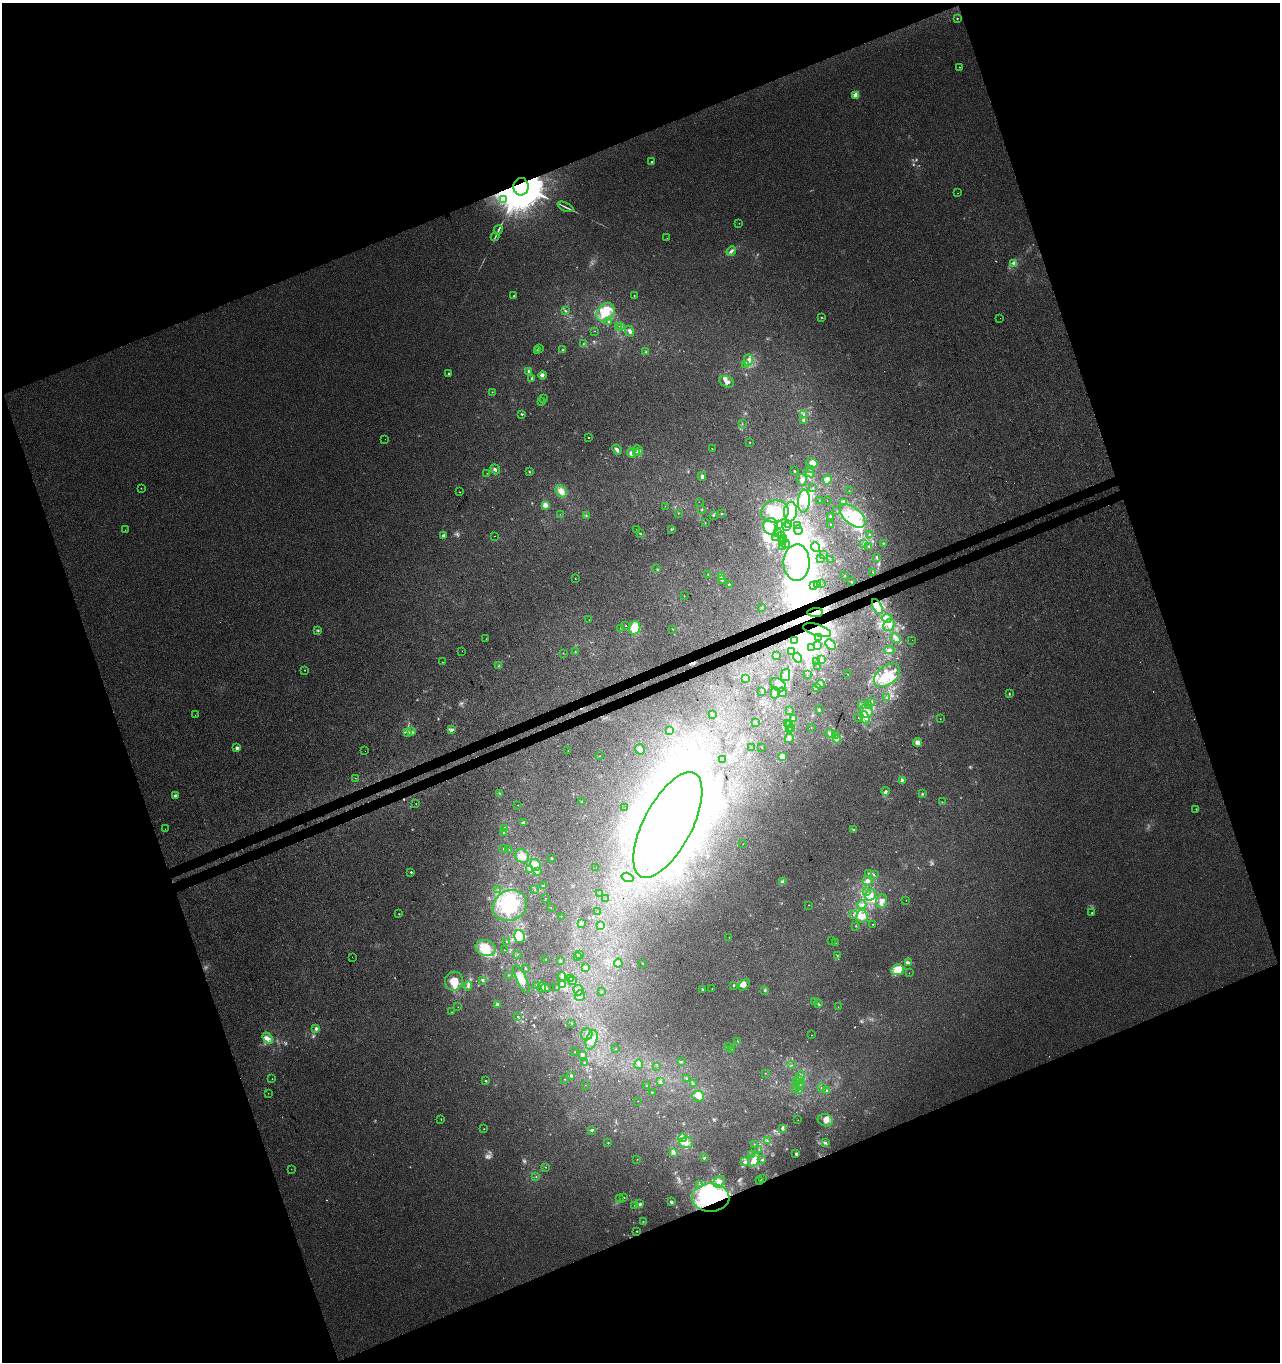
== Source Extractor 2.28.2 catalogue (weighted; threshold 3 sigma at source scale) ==
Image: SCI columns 94-5203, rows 57-5493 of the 5351 x 5547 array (HDU 1 of 3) = the unmasked area's bounding box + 8 px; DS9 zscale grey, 4 x 4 block average (1 PNG px = mean of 4 x 4 image px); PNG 1282 x 1364 px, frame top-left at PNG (2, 3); each listed source drawn as its Kron ellipse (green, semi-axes under 4 px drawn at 4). Shown black and unused: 41% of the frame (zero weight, under 3 of 4 exposures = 5% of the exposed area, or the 3 px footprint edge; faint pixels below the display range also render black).
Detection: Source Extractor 2.28.2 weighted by HDU 2 'WHT'. Background 0.0032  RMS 0.0034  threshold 0.0155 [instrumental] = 3 sigma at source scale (4.5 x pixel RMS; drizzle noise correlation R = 1.50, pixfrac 1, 0.0396/0.0396 arcsec/px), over >= 5 px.
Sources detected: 587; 17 too faint to see at this stretch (4 x 4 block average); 83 inside a brighter object's white glare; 12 cosmic-ray / hot-pixel residue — neither listed nor drawn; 23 coinciding with a brighter row at this scale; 60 inside a brighter listed object's ellipse — not listed separately; the other 392 listed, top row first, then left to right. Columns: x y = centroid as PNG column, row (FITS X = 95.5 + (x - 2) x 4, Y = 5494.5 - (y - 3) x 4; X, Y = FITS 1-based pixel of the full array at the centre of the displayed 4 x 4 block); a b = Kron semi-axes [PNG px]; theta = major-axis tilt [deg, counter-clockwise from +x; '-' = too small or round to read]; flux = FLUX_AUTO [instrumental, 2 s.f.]
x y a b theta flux
957 18 2 2 - 3.5
959 67 2 2 - 1.7
856 95 2 2 - 54
651 162 2 2 - 1.5
521 187 8 7 - 20000
957 193 2 2 - 0.45
504 199 3 2 - 3.2
565 207 8 2 -26 4.1
739 223 2 2 - 0.59
498 230 5 2 - 3.6
495 237 4 2 - 2.1
667 238 2 2 - 0.38
731 251 5 3 - 4.9
1013 263 4 3 - 3.9
634 295 2 2 - 0.89
514 296 2 2 - 1.1
565 311 3 2 - 2
606 312 10 8 45 47
821 317 2 2 - 1
1000 318 2 2 - 0.79
609 322 3 3 - 2.5
619 326 2 2 - 0.44
621 326 2 2 - 1.2
595 331 2 2 - 0.42
629 331 5 3 - 5.4
583 344 2 2 - 1
539 348 3 2 - 1.7
563 350 3 2 - 2
537 351 2 2 - 1.1
646 352 2 2 - 1.1
748 360 6 4 88 12
746 365 2 2 - 5.3
529 371 3 3 - 3
449 373 2 2 - 5.2
542 375 4 3 - 4.3
532 379 3 3 - 3.6
727 382 7 5 -26 8.4
492 392 2 2 - 0.95
543 398 2 2 - 0.77
542 402 3 2 - 1.3
522 414 3 2 - 2
804 415 4 2 - 2.2
803 420 3 2 - 2.8
742 424 2 2 - 0.68
588 437 2 2 - 1.4
385 439 2 2 - 0.33
750 442 2 2 - 0.93
712 449 2 2 - 0.84
617 450 5 4 - 5.4
638 450 5 2 - 4.5
636 452 2 2 - 1.2
631 453 5 3 - 6.7
812 463 6 3 -34 20
495 469 5 3 - 4.3
811 469 2 2 - 1
529 471 2 2 - 1.1
794 471 3 2 - 1.4
809 472 5 3 - 4.5
487 473 2 2 - 0.47
702 476 4 3 - 3.9
802 480 6 5 - 9
827 480 5 3 - 12
141 488 2 2 - 0.8
813 488 2 2 - 0.67
561 491 7 5 -55 15
849 491 2 2 - 0.34
459 492 2 2 - 0.68
819 500 2 2 - 0.41
804 501 11 5 85 33
827 501 2 2 - 0.4
699 502 2 2 - 0.71
844 503 2 2 - 1.2
545 505 3 3 - 10
665 506 2 2 - 0.4
702 510 2 2 - 1.2
775 511 14 11 8 56
837 511 2 2 - 0.48
790 512 10 6 84 33
678 513 2 2 - 0.76
560 514 2 2 - 0.43
721 514 2 2 - 0.81
713 515 2 2 - 1.7
586 516 3 2 - 1.2
852 516 15 8 -40 71
830 517 2 2 - 1.5
705 523 2 2 - 0.86
779 524 3 3 - 3.1
789 524 2 2 - 0.39
830 524 2 2 - 0.49
797 525 3 2 - 1.2
771 526 8 7 - 90
787 526 2 2 - 0.82
637 529 2 2 - 0.59
125 530 2 2 - 0.35
671 530 3 2 - 1.4
798 530 5 4 - 7.2
778 533 2 2 - 1.1
641 534 2 2 - 0.73
869 534 2 2 - 1.7
443 536 4 2 - 6.9
494 536 2 2 - 0.62
781 536 3 2 - 1.9
776 537 2 2 - 0.71
784 539 2 2 - 0.64
782 541 4 2 - 2.5
785 543 4 2 - 3.4
883 543 2 2 - 1.2
864 544 2 2 - 1.8
783 546 3 2 - 3.9
815 547 5 4 - 5
869 547 2 2 - 0.71
823 554 2 2 - 0.38
877 557 3 2 - 2.6
820 558 2 2 - 0.43
830 560 2 2 - 0.41
797 562 18 13 88 89
657 569 2 2 - 0.74
873 572 2 2 - 0.51
708 574 2 2 - 1.3
722 576 4 3 - 11
845 576 2 2 - 0.79
575 578 2 2 - 0.8
722 580 3 3 - 2.5
852 582 2 2 - 0.96
821 583 2 2 - 0.24
729 584 3 2 - 1.7
817 585 2 2 - 1.2
813 586 2 2 - 1.1
684 596 2 2 - 0.86
877 606 8 4 -61 16
761 608 2 2 - 0.77
815 613 8 4 4 62
887 618 5 4 - 6.9
589 620 2 2 - 0.38
889 625 6 5 - 12
626 626 2 2 - 0.73
621 628 2 2 - 0.7
634 628 7 5 73 35
673 629 2 2 - 0.7
817 630 14 5 -17 28
318 631 3 2 - 2.2
818 637 2 2 - 1.5
896 638 5 3 - 6.6
486 639 2 2 - 1.1
912 640 2 2 - 0.51
795 641 3 2 - 2
831 644 6 4 -47 14
817 646 2 2 - 0.33
811 648 3 3 - 4.6
889 650 5 3 - 5
462 651 2 2 - 0.47
575 652 2 2 - 1.1
792 652 3 2 - 2.8
563 653 2 2 - 0.64
776 655 2 2 - 1.8
798 658 5 4 - 7.6
821 659 3 2 - 1.8
443 662 2 2 - 0.53
816 662 2 2 - 1.9
499 666 2 2 - 0.88
818 666 2 2 - 0.36
305 670 2 2 - 0.72
807 674 2 2 - 0.49
847 674 2 2 - 0.81
785 675 6 4 77 15
887 675 15 9 38 40
745 679 2 2 - 0.74
820 684 5 4 - 8
778 685 8 6 -31 14
816 688 3 2 - 2
762 692 3 2 - 1.9
782 692 5 4 - 9
775 693 5 4 - 7.5
1009 694 3 2 - 1.8
886 697 2 2 - 1
871 701 2 2 - 1.5
862 704 2 2 - 0.75
869 705 2 2 - 0.96
819 709 2 2 - 1.3
790 710 2 2 - 1.1
866 711 7 6 - 14
195 715 2 2 - 0.5
712 715 2 2 - 1.9
794 718 2 2 - 1.9
858 718 2 2 - 0.71
865 718 7 4 -65 8.6
940 719 2 2 - 0.61
755 723 3 2 - 1.2
787 724 2 2 - 1.2
790 725 2 2 - 0.93
791 728 2 2 - 1.1
811 728 2 2 - 0.48
451 729 2 2 - 1.1
789 730 3 2 - 2.7
670 731 2 2 - 4.8
407 732 3 2 - 2.7
412 732 2 2 - 2.1
830 733 5 3 - 4
835 735 3 2 - 1.7
789 738 5 3 - 4.8
837 739 4 4 - 5.2
917 742 4 4 - 11
751 747 2 2 - 0.85
762 747 2 2 - 0.59
237 748 2 2 - 19
640 749 5 5 - 9.3
568 750 2 2 - 0.61
365 751 2 2 - 0.33
599 756 2 2 - 0.34
783 756 4 3 - 7.2
722 760 2 2 - 0.99
355 778 2 2 - 0.46
902 780 2 2 - 2.4
886 791 4 3 - 3.9
500 793 2 2 - 0.91
922 794 3 2 - 1.8
175 796 2 2 - 20
582 801 3 2 - 1.6
942 802 2 2 - 0.67
416 804 2 2 - 0.62
518 805 2 2 - 0.53
625 807 2 2 - 0.3
1196 809 2 2 - 1.5
523 823 3 3 - 4
668 825 58 24 62 2300
505 828 3 2 - 1.7
165 829 2 2 - 1.8
854 830 2 2 - 1.6
504 832 2 2 - 1.2
743 844 2 2 - 0.32
503 848 2 2 - 0.53
509 850 2 2 - 0.39
522 856 8 6 -39 21
551 858 2 2 - 1.6
535 865 6 5 - 37
596 867 2 2 - 0.39
530 869 3 3 - 4.6
538 871 4 3 - 4.3
411 872 2 2 - 4.8
869 874 3 2 - 2.1
874 875 2 2 - 1.2
628 877 6 4 -17 14
867 881 5 4 - 7.3
782 882 4 3 - 5.1
544 886 3 3 - 3.1
498 889 2 2 - 0.68
534 890 2 2 - 0.64
866 892 3 2 - 2.6
600 894 2 2 - 1.1
871 895 6 5 - 14
546 898 2 2 - 0.33
605 899 2 2 - 0.97
906 900 2 2 - 0.42
881 901 7 5 69 11
808 905 2 2 - 0.57
862 905 5 4 - 5.4
510 906 17 15 28 130
551 908 2 2 - 0.48
598 911 2 2 - 0.59
1092 913 2 2 - 2.6
399 914 2 2 - 1.1
853 914 2 2 - 0.77
561 916 2 2 - 0.79
862 916 6 5 - 18
581 923 4 2 - 2
873 924 2 2 - 0.85
601 926 3 2 - 2.4
856 926 2 2 - 0.76
519 937 6 5 - 31
729 937 2 2 - 0.88
831 941 2 2 - 0.36
507 942 2 2 - 1.1
836 943 2 2 - 0.48
486 948 10 8 -15 47
504 950 2 2 - 0.52
517 954 2 2 - 0.61
580 954 4 2 - 2.6
837 956 4 2 - 1.8
352 957 2 2 - 0.46
578 957 2 2 - 0.49
546 959 2 2 - 0.97
560 960 3 2 - 2.1
908 962 4 2 - 2.5
618 963 4 3 - 12
642 963 2 2 - 1.1
586 967 3 2 - 2.9
526 968 3 2 - 1.8
897 970 6 5 - 36
909 973 2 2 - 0.42
508 975 2 2 - 0.76
562 976 4 2 - 4.5
571 978 2 2 - 0.65
521 979 15 5 -64 27
482 980 3 2 - 2.2
572 980 2 2 - 1.1
454 981 9 9 - 26
536 985 2 2 - 0.4
562 985 3 2 - 2.4
733 985 3 2 - 1.4
744 985 7 4 44 9.4
468 986 4 3 - 4.3
542 987 5 4 - 10
546 988 5 2 - 3.4
557 988 2 2 - 0.88
702 989 2 2 - 2.3
712 989 2 2 - 0.73
578 990 5 5 - 9.8
765 990 3 2 - 2.3
601 992 2 2 - 0.58
580 996 5 5 - 9.8
814 1002 3 2 - 2.1
497 1004 3 2 - 3
818 1004 2 2 - 1.9
458 1007 2 2 - 0.36
838 1007 2 2 - 0.39
452 1012 2 2 - 0.53
518 1017 2 2 - 0.8
572 1023 2 2 - 0.81
316 1028 3 3 - 5.6
587 1034 6 5 - 9.6
811 1035 2 2 - 0.56
268 1038 6 3 -50 7.6
592 1040 10 5 73 15
738 1041 2 2 - 0.91
729 1046 2 2 - 0.45
616 1049 2 2 - 0.49
731 1049 2 2 - 0.75
574 1052 2 2 - 0.43
582 1055 3 2 - 5.7
681 1062 2 2 - 1.8
585 1063 3 2 - 3.1
639 1064 5 3 - 4.1
792 1065 2 2 - 0.65
657 1066 2 2 - 0.32
765 1073 2 2 - 0.72
571 1075 3 2 - 2.5
801 1075 4 3 - 3
686 1078 3 2 - 1.8
272 1079 2 2 - 0.96
564 1079 2 2 - 0.6
800 1079 3 2 - 2.4
486 1081 3 2 - 1.5
660 1081 2 2 - 1.3
797 1081 2 2 - 1.7
693 1084 2 2 - 1.3
800 1084 2 2 - 0.58
585 1085 2 2 - 0.35
646 1086 2 2 - 1.2
821 1088 2 2 - 0.69
795 1089 2 2 - 0.39
799 1090 2 2 - 0.65
826 1091 2 2 - 1.5
652 1092 2 2 - 0.57
268 1093 2 2 - 0.49
698 1096 6 5 - 10
638 1101 2 2 - 0.42
441 1119 2 2 - 0.82
798 1120 2 2 - 0.56
825 1120 8 6 -20 12
783 1128 3 2 - 1.7
484 1129 2 2 - 0.6
592 1130 3 3 - 2.7
682 1138 4 2 - 4.9
767 1141 2 2 - 2.2
608 1143 2 2 - 1.1
686 1143 7 5 -4 14
826 1143 3 2 - 2.1
754 1144 2 2 - 0.73
759 1150 2 2 - 0.85
673 1152 4 3 - 3.8
796 1154 4 3 - 2.9
752 1155 2 2 - 0.83
705 1158 3 2 - 1.8
637 1159 2 2 - 0.43
754 1160 8 5 59 15
762 1160 4 2 - 2.5
745 1162 4 3 - 4.7
545 1167 2 2 - 0.81
291 1169 2 2 - 0.29
536 1177 2 2 - 0.74
762 1179 2 2 - 1.2
760 1180 2 2 - 1.8
719 1182 6 5 - 13
699 1184 3 2 - 2.5
624 1198 2 2 - 0.75
711 1198 19 14 -1 390
620 1199 2 2 - 0.86
671 1202 3 3 - 3.4
640 1204 3 3 - 2.8
634 1205 2 2 - 0.63
643 1221 2 2 - 0.87
637 1231 2 2 - 0.77
Overlapping masked pixels (flux is a lower limit): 4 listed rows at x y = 521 187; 815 613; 817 630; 711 1198
Diffuse or blended objects may show on this block-average render without a row.